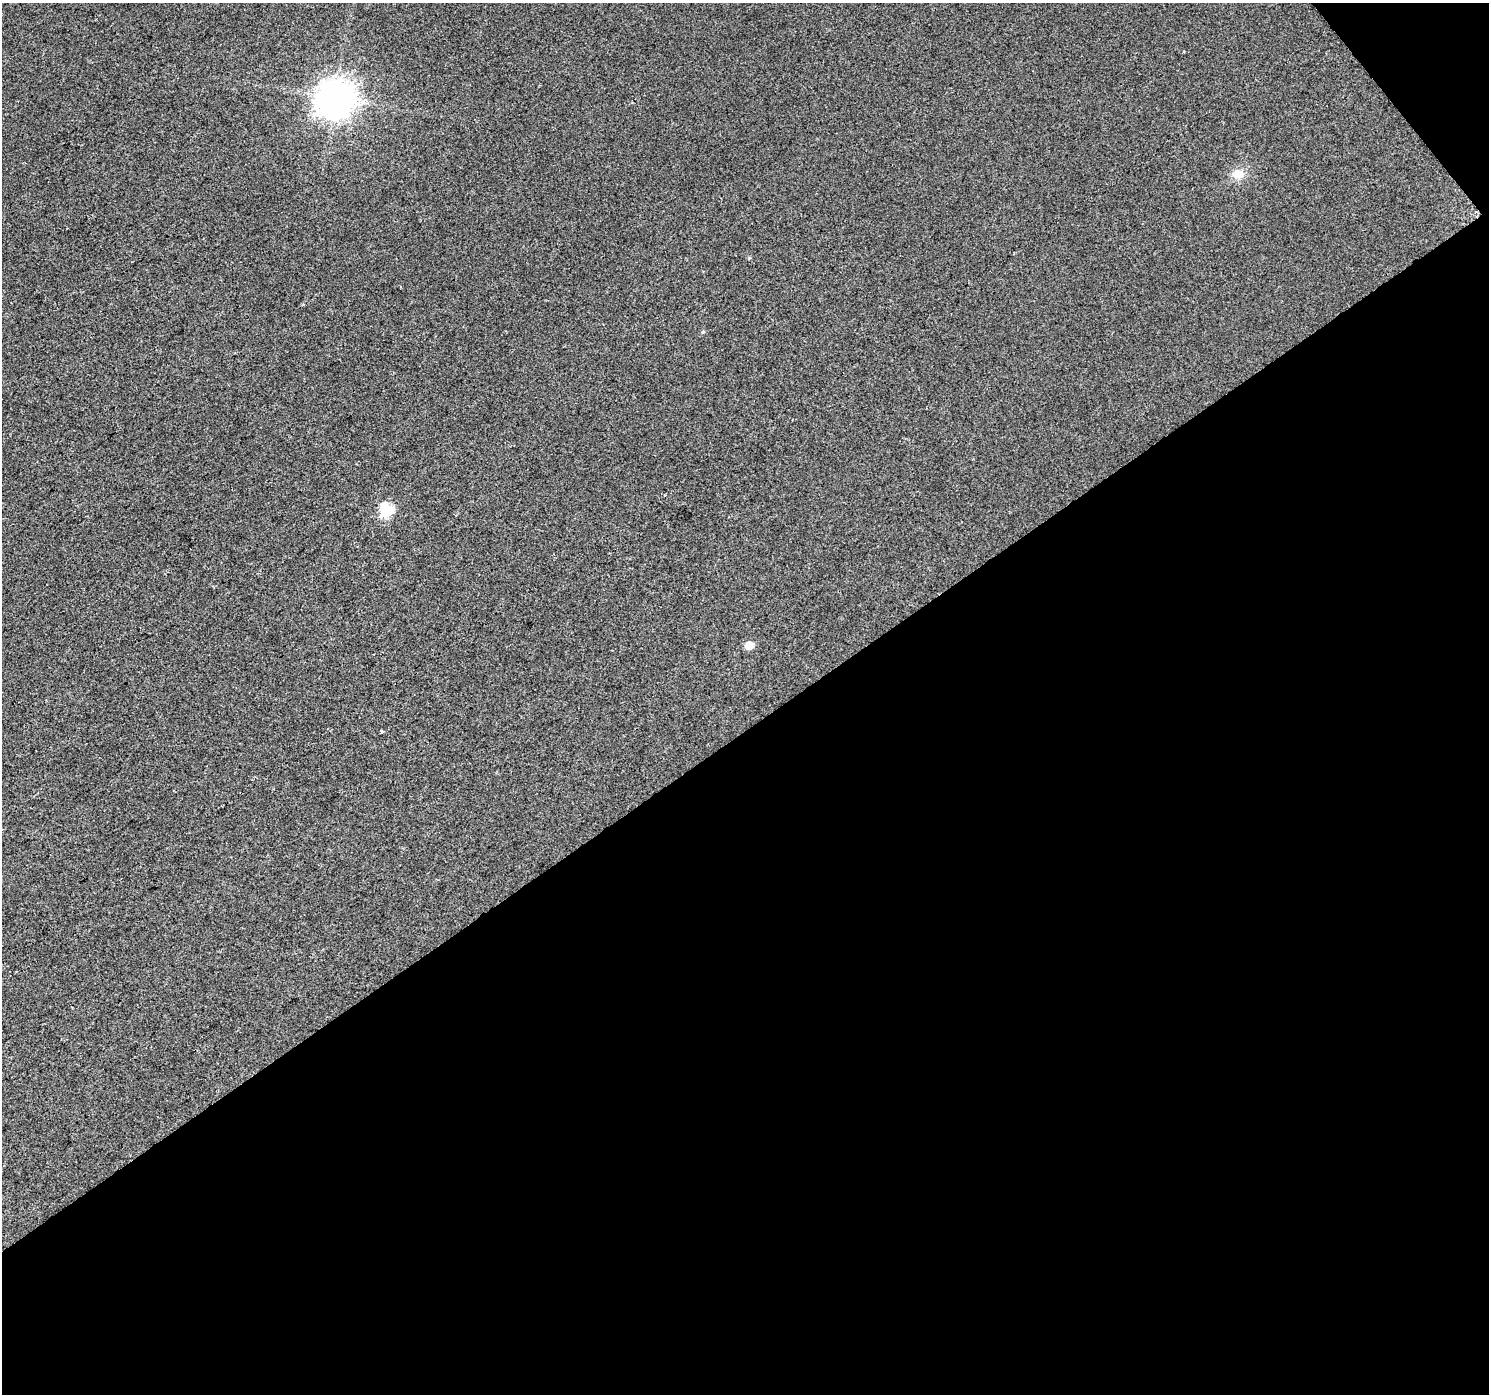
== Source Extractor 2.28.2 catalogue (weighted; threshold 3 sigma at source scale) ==
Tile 4 of 2 x 2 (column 2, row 2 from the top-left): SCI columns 1489-2975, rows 92-1483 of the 2975 x 2948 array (HDU 1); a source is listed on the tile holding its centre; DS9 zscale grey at full resolution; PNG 1491 x 1396 px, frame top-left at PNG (2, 3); no overlay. Shown black and unused: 49% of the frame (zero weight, under 2 of 3 exposures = <1% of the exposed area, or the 3 px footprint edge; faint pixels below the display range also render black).
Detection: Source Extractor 2.28.2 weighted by HDU 2 'WHT'; one run over the whole footprint, this tile lists its part. Background 0.0331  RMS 0.0084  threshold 0.0379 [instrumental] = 3 sigma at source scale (4.5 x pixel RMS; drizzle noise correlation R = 1.50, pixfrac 1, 0.0396/0.0396 arcsec/px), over >= 5 px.
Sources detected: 6; all 6 listed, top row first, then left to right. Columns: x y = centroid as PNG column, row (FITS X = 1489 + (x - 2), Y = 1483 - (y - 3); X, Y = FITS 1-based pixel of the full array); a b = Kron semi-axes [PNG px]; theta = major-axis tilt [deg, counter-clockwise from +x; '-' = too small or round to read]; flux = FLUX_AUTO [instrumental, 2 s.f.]
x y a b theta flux
335 97 12 11 - 1400
1238 174 14 11 11 9.7
703 332 5 3 - 0.89
387 511 8 7 - 62
749 645 6 6 - 12
381 731 3 3 - 2.4